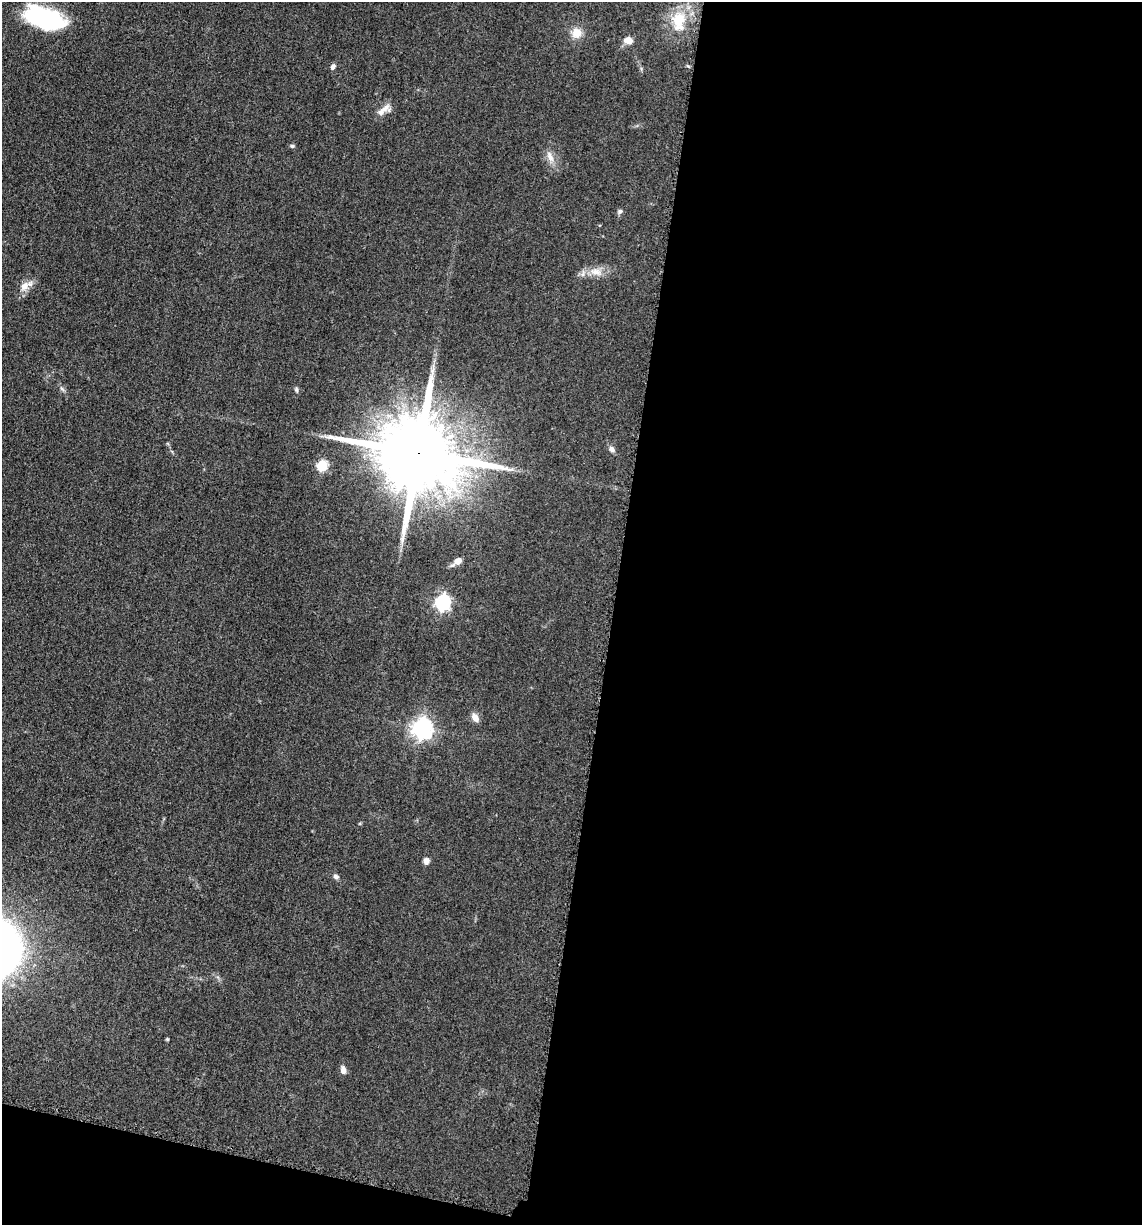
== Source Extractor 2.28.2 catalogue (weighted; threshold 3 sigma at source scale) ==
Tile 16 of 4 x 4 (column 4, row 4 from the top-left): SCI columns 3666-4805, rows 21-1243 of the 4983 x 4926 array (HDU 1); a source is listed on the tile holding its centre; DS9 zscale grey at full resolution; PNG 1144 x 1227 px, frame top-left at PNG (2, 2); no overlay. Shown black and unused: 49% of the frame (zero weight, under 3 of 5 exposures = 4% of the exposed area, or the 3 px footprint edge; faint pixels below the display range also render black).
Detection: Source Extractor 2.28.2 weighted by HDU 2 'WHT'; one run over the whole footprint, this tile lists its part. Background 0.0565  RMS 0.0058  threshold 0.026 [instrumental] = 3 sigma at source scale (4.5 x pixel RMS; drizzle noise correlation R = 1.50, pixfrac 1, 0.05/0.05 arcsec/px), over >= 5 px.
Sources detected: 25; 1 inside a brighter listed object's ellipse — not listed separately; the other 24 listed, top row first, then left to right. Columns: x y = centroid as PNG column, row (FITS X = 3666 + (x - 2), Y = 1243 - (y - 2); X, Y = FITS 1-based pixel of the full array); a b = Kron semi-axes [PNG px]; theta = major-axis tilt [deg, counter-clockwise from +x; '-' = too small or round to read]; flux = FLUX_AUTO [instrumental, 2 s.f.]
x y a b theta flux
45 18 38 18 -19 73
679 19 29 18 73 21
576 33 13 13 - 6.9
628 40 12 9 -17 4.2
333 67 7 5 57 1.8
386 108 15 12 6 4.4
292 146 6 4 -2 1
550 157 17 8 -69 4.8
620 211 7 5 28 1.4
596 272 17 10 -12 6.8
24 286 15 11 49 5.5
62 389 8 4 -37 1.2
296 389 7 5 -75 1.1
612 449 8 6 -41 2.2
418 453 23 19 -15 11000
322 466 5 5 - 43
457 561 12 6 37 4.4
443 602 7 6 - 150
475 717 12 8 -59 3.8
422 728 8 7 - 330
426 861 8 7 - 2.6
336 876 7 6 - 1.7
167 1039 4 4 - 0.63
343 1070 9 6 -81 3.1
Overlapping masked pixels (flux is a lower limit): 1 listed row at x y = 418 453
Isophote crosses this tile's border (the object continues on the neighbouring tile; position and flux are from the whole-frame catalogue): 1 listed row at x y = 45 18